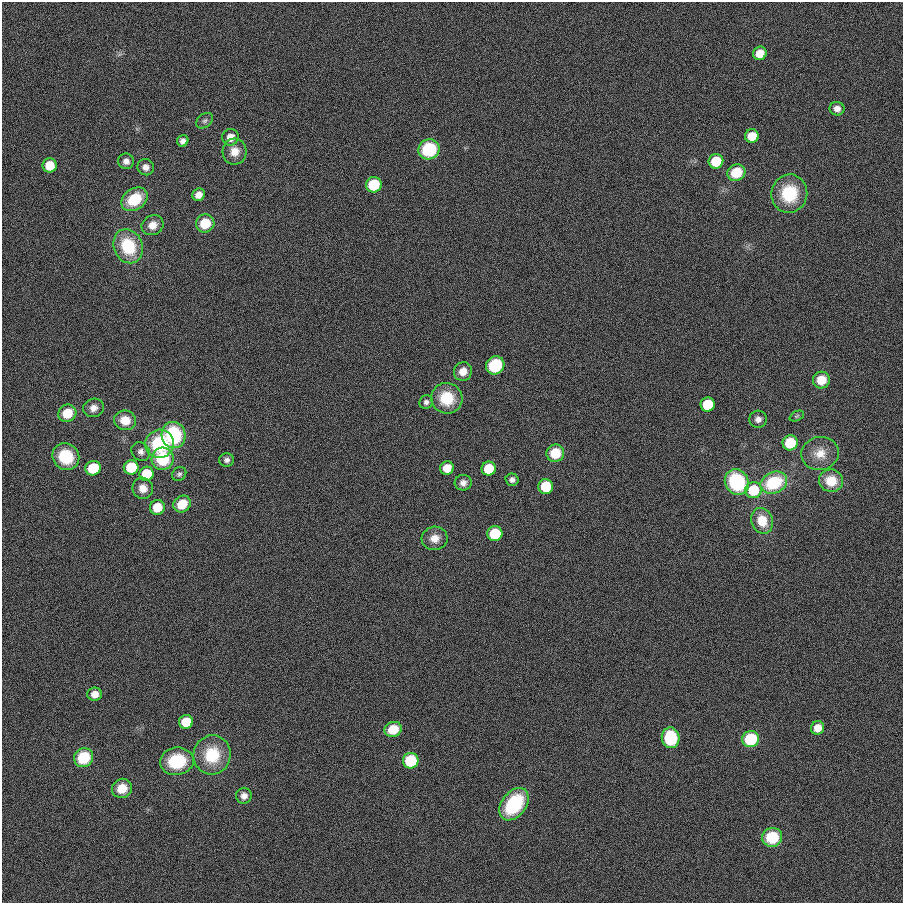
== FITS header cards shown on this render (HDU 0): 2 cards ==
NAXIS1  =                  901
NAXIS2  =                  901

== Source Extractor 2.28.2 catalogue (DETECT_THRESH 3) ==
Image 901 x 901 px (HDU 0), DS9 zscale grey, 1 PNG px = 1 image px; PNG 905 x 905 px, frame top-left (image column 1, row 901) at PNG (2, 2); each listed source drawn as its Kron ellipse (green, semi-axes under 4 px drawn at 4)
Background 0.00127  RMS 0.099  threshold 0.297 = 3 sigma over >= 5 px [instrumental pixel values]
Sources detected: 73; all 73 listed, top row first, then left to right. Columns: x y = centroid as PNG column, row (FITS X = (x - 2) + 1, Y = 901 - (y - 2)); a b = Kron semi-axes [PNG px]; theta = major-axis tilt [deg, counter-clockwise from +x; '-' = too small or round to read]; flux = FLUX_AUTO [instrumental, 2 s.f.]
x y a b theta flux
760 53 7 6 - 110
837 109 7 6 - 37
205 121 9 6 39 19
752 136 7 6 - 140
231 137 8 8 - 82
183 141 6 5 - 30
429 149 11 10 - 400
235 152 13 12 - 81
126 161 8 8 - 34
716 161 7 7 - 250
50 165 7 7 - 140
146 167 8 8 - 37
736 173 9 8 - 180
374 185 8 7 - 340
789 194 19 18 - 290
199 195 6 6 - 50
134 199 14 10 35 240
205 223 9 9 - 170
153 225 11 9 29 67
128 246 17 14 -67 330
495 365 9 8 - 380
463 371 9 9 - 66
821 380 8 8 - 120
447 398 16 15 - 230
426 402 7 6 - 22
708 405 7 7 - 350
94 408 10 9 - 45
67 413 9 8 - 150
797 416 7 4 25 9.2
758 419 8 8 - 33
125 420 11 10 - 110
173 435 13 12 - 520
790 443 7 7 - 290
160 444 14 14 - 440
141 452 10 8 -48 32
555 453 9 8 - 170
820 453 19 16 9 110
66 457 14 13 - 250
163 459 11 11 - 320
227 460 7 6 - 23
131 467 7 7 - 360
93 468 8 7 - 310
447 468 7 6 - 96
489 469 7 7 - 240
146 474 7 7 - 250
179 474 7 6 - 17
512 480 6 6 - 26
831 481 12 11 - 160
737 482 13 11 -56 540
463 483 8 7 - 36
774 483 14 10 23 430
546 486 7 7 - 290
143 488 11 10 - 65
753 490 8 8 - 310
182 504 9 8 - 150
157 507 7 7 - 140
762 521 13 10 -66 150
495 534 7 7 - 340
435 538 13 11 7 74
95 694 7 6 - 61
186 722 7 7 - 220
817 728 7 6 - 76
393 729 9 7 21 150
671 738 10 9 - 410
751 739 8 8 - 380
212 755 20 18 77 270
84 758 10 9 - 270
177 761 17 13 9 320
411 761 8 8 - 420
122 788 10 9 - 110
244 796 8 8 - 39
514 804 18 12 52 500
772 837 10 9 - 280